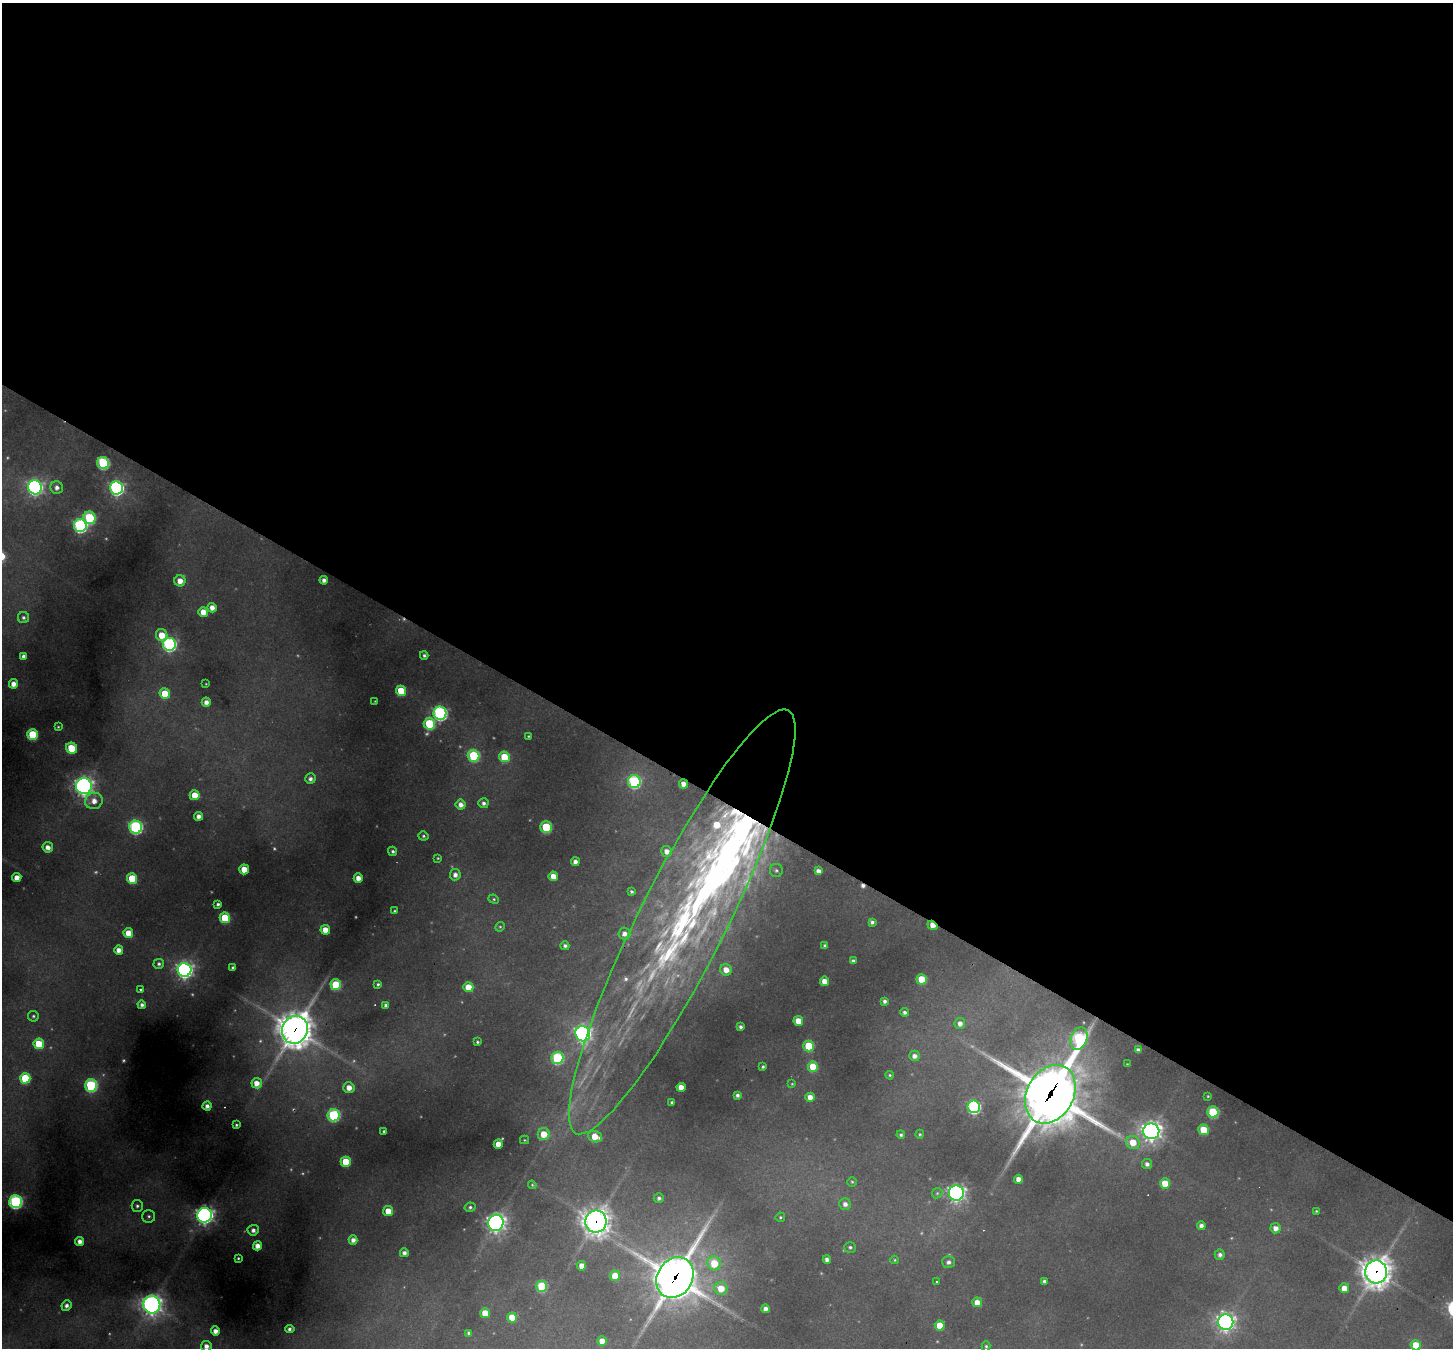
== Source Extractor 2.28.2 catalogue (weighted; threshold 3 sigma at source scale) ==
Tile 3 of 4 x 4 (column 3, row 1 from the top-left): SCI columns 2901-4351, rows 4320-5665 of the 5801 x 5809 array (HDU 1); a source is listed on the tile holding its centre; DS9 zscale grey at full resolution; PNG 1455 x 1350 px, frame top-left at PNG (2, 3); each listed source drawn as its Kron ellipse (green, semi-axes under 4 px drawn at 4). Shown black and unused: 59% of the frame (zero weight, under 2 of 3 exposures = <1% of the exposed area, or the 3 px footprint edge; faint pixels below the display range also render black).
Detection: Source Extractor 2.28.2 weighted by HDU 2 'WHT'; one run over the whole footprint, this tile lists its part. Background 0.331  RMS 0.013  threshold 0.0563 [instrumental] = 3 sigma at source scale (4.5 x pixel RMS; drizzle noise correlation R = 1.50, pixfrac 1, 0.05/0.05 arcsec/px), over >= 5 px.
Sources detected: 208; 14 too faint to see at this stretch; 3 cosmic-ray / hot-pixel residue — neither listed nor drawn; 6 inside a brighter listed object's ellipse — not listed separately; the other 185 listed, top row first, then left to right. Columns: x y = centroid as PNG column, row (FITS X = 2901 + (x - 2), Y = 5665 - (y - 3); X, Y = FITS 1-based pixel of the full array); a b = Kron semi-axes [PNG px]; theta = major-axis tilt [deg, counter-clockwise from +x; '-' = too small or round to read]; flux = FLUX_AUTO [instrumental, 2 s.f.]
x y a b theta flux
103 463 6 6 - 160
35 487 7 7 - 450
57 488 6 6 - 7.1
116 488 6 6 - 380
90 518 6 6 - 120
80 526 6 6 - 280
324 580 4 4 - 6.8
180 581 5 5 - 14
212 608 5 4 - 11
203 612 5 5 - 17
23 617 5 5 - 3.4
162 635 6 5 - 25
169 644 6 6 - 290
424 655 4 4 - 3
23 656 4 4 - 4.4
13 684 5 4 - 12
206 684 3 2 - 0.93
401 691 5 5 - 49
165 694 5 5 - 38
375 701 3 2 - 0.89
206 702 4 4 - 8.6
440 713 6 6 - 320
429 724 6 5 - 93
58 727 4 4 - 1.7
32 735 5 5 - 72
528 736 3 2 - 1.3
72 748 6 5 - 48
474 756 6 6 - 110
504 757 5 5 - 42
310 779 5 5 - 5.5
634 782 6 6 - 200
684 784 4 4 - 11
84 786 8 8 - 590
195 795 5 5 - 25
94 801 9 8 - 14
483 803 5 5 - 4.7
461 804 5 5 - 8.2
199 816 4 4 - 7.9
136 827 6 6 - 260
546 827 6 5 - 74
423 836 5 4 - 2.3
48 847 5 5 - 9.5
393 851 5 4 - 3.4
667 851 5 5 - 9.8
438 858 4 3 - 1.5
575 862 4 4 - 7.5
244 869 5 5 - 23
776 870 6 6 - 3
818 871 4 4 - 7.6
455 875 5 5 - 7.2
553 876 5 4 - 17
17 878 4 4 - 15
132 878 5 5 - 49
358 878 4 4 - 12
631 892 4 3 - 2.6
494 899 5 4 - 2
218 904 4 3 - 3.2
394 911 4 3 - 1.5
225 918 5 5 - 60
682 922 237 43 63 860
872 922 4 4 - 3.7
932 925 5 4 - 14
500 927 5 4 - 1.8
325 930 5 5 - 18
128 933 5 5 - 21
624 934 6 6 - 8.3
565 946 4 4 - 4.3
825 946 4 4 - 3.9
119 950 4 4 - 10
853 961 4 4 - 3.8
159 964 5 5 - 3.4
233 968 4 4 - 2.6
185 970 7 7 - 590
726 970 6 5 - 14
922 979 5 5 - 44
824 981 4 4 - 14
378 984 3 3 - 2.5
336 985 5 5 - 75
468 987 5 5 - 27
141 990 3 3 - 3.1
885 1001 4 4 - 4.2
142 1005 4 4 - 4.8
386 1005 4 4 - 4.6
905 1012 4 4 - 4.3
33 1016 5 5 - 2.6
798 1021 5 5 - 24
960 1024 5 5 - 7.3
741 1027 4 3 - 3.6
295 1030 14 12 63 2600
583 1034 8 7 - 530
1079 1038 12 8 70 160
477 1042 3 3 - 2.1
39 1044 5 5 - 45
809 1046 5 5 - 59
1138 1050 4 4 - 5.3
914 1056 5 5 - 7.3
557 1058 6 6 - 140
1127 1064 3 3 - 0.95
763 1067 3 3 - 2.1
813 1067 5 5 - 40
890 1075 4 3 - 1.7
25 1078 5 5 - 66
257 1083 5 5 - 14
792 1084 4 3 - 1.3
91 1085 6 6 - 160
681 1087 4 4 - 16
349 1088 5 5 - 13
1050 1094 31 23 60 7900
737 1095 4 4 - 4.1
1208 1096 3 2 - 1.2
810 1097 4 4 - 11
672 1102 3 3 - 2.5
207 1106 4 4 - 6.5
974 1107 6 6 - 240
1213 1112 6 5 - 100
333 1115 6 6 - 180
236 1125 3 3 - 1.9
1203 1130 5 5 - 41
384 1131 3 3 - 1.9
1151 1131 8 8 - 840
544 1134 6 6 - 25
920 1134 4 4 - 1.9
901 1135 4 4 - 2.8
595 1137 7 5 -18 25
524 1140 4 4 - 1.5
1133 1142 7 6 - 26
498 1144 4 4 - 19
346 1162 5 5 - 45
1147 1164 5 5 - 6.1
1019 1179 4 4 - 12
852 1182 5 5 - 1.9
1165 1184 5 5 - 34
532 1185 4 4 - 1.5
937 1193 5 4 - 2.2
956 1193 7 7 - 540
659 1198 5 5 - 4.2
16 1202 6 6 - 280
845 1204 6 5 - 7.4
137 1206 6 5 - 3.7
470 1207 5 4 - 2.9
388 1211 5 5 - 22
1316 1211 4 3 - 1.4
205 1215 7 7 - 670
149 1216 6 6 - 3.6
780 1217 5 4 - 2.1
596 1222 11 10 - 1500
496 1223 8 7 - 660
1201 1226 4 4 - 6.2
1276 1228 5 5 - 10
253 1230 5 5 - 6.1
353 1240 5 4 - 7.8
80 1241 4 4 - 9.1
257 1246 4 4 - 12
850 1247 6 5 - 3
404 1253 4 4 - 6.3
1220 1255 5 5 - 5.5
238 1258 3 2 - 1.5
827 1259 4 4 - 6.7
895 1260 4 4 - 1.6
948 1262 6 6 - 5.2
714 1263 7 6 - 42
582 1266 4 4 - 13
1376 1272 11 11 - 1700
615 1276 5 5 - 27
675 1277 21 17 57 4100
1044 1281 4 4 - 3.9
936 1282 3 3 - 2.5
542 1286 5 5 - 83
721 1288 6 6 - 24
1344 1288 5 5 - 15
977 1302 5 5 - 14
152 1305 8 8 - 770
66 1306 5 5 - 5.8
766 1309 4 4 - 7.1
485 1313 5 5 - 30
512 1317 5 5 - 29
1226 1322 8 7 - 590
940 1325 5 5 - 28
290 1329 5 4 - 4.5
215 1331 4 4 - 9.2
469 1333 4 4 - 3.8
602 1341 5 4 - 17
1416 1345 5 5 - 36
206 1346 5 5 - 8.9
986 1346 5 4 - 2.3
Overlapping masked pixels (flux is a lower limit): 7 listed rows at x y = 684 784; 932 925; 295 1030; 1050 1094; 596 1222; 1376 1272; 675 1277
Isophote crosses this tile's border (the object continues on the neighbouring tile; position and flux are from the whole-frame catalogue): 2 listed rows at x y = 1416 1345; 206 1346